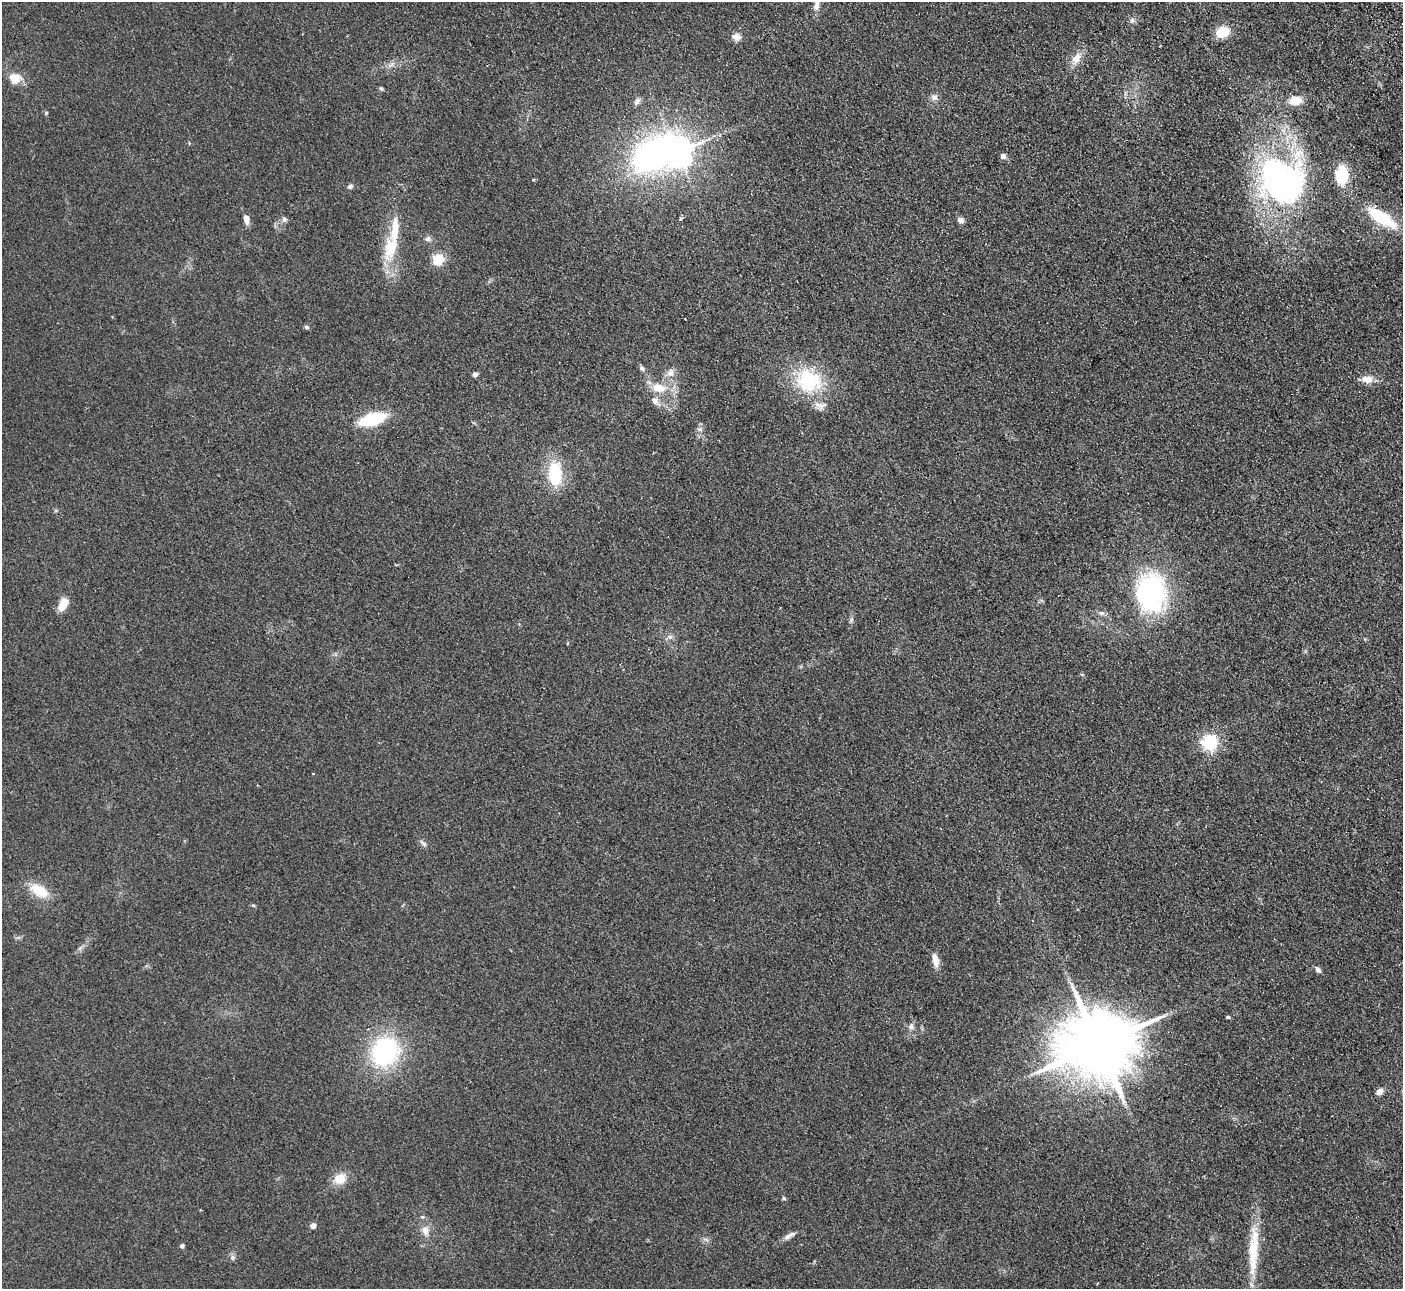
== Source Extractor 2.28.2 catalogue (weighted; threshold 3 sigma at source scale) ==
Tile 10 of 4 x 4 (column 2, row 3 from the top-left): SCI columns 1455-2855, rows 1470-2756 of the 5710 x 5643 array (HDU 1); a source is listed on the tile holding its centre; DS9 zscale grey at full resolution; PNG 1405 x 1291 px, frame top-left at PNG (2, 2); no overlay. Shown black and unused: <1% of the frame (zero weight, under 2 of 3 exposures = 3% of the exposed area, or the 3 px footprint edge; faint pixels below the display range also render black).
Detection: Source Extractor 2.28.2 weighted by HDU 2 'WHT'; one run over the whole footprint, this tile lists its part. Background 0.0981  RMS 0.01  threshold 0.0467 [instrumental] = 3 sigma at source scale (4.5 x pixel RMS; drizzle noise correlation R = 1.50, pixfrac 1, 0.05/0.05 arcsec/px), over >= 5 px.
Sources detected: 68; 4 inside a brighter object's white glare — not listed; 2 inside a brighter listed object's ellipse — not listed separately; the other 62 listed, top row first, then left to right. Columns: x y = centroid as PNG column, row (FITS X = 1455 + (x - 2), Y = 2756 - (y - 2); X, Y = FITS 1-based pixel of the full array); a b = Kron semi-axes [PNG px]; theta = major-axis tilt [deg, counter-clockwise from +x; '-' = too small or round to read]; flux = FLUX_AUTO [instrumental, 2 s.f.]
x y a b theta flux
817 4 18 7 78 8.1
1132 20 8 7 - 3
1222 32 12 9 21 25
736 37 11 8 -11 7.1
1076 59 16 10 58 11
391 65 10 4 48 3.3
15 78 8 7 - 23
381 88 6 4 -73 1.6
934 97 10 8 -11 4.4
637 101 11 6 53 3.9
1295 101 15 10 8 16
46 113 4 4 - 1.1
677 152 9 8 - 1300
1003 156 6 6 - 3.7
1342 175 14 9 -88 46
533 180 3 3 - 1.4
1283 183 38 33 30 310
350 186 7 6 - 2.5
1382 218 30 11 -32 59
246 219 11 6 -73 7.6
284 219 7 6 - 2.9
681 219 4 3 - 3.3
961 220 7 6 - 4
428 239 8 7 - 3.3
390 249 36 18 78 39
438 260 14 12 34 17
685 319 2 2 - 0.93
306 327 6 5 - 1.9
642 368 8 6 -40 2.6
670 373 13 10 70 7.6
475 374 4 4 - 5.8
1367 379 14 9 -3 10
808 381 29 25 -22 73
659 388 21 12 -10 21
655 400 10 8 -48 5.9
820 405 19 8 -9 7.5
372 419 22 10 15 61
700 429 7 5 -20 2.6
555 474 24 13 -87 52
64 603 8 8 - 15
1152 605 50 37 -20 89
1102 613 8 6 -15 3
670 637 6 5 - 2.4
1209 742 16 16 - 41
313 774 3 3 - 0.82
423 843 13 5 -43 3
39 891 21 11 -30 25
935 960 14 7 -78 11
1318 970 8 5 -54 3.6
1228 1017 4 3 - 1.3
911 1026 9 6 77 3.9
1098 1044 22 17 17 11000
385 1051 27 23 57 150
1379 1092 8 6 41 6.2
340 1179 13 12 - 16
784 1198 6 5 - 1.4
313 1226 6 5 - 5
425 1231 12 9 -88 7.9
789 1236 19 5 29 5.6
182 1246 5 5 - 2.2
1253 1250 51 14 88 41
232 1257 7 6 - 2.6
Overlapping masked pixels (flux is a lower limit): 1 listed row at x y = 1098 1044
Isophote crosses this tile's border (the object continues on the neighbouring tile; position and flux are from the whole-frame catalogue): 1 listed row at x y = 817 4